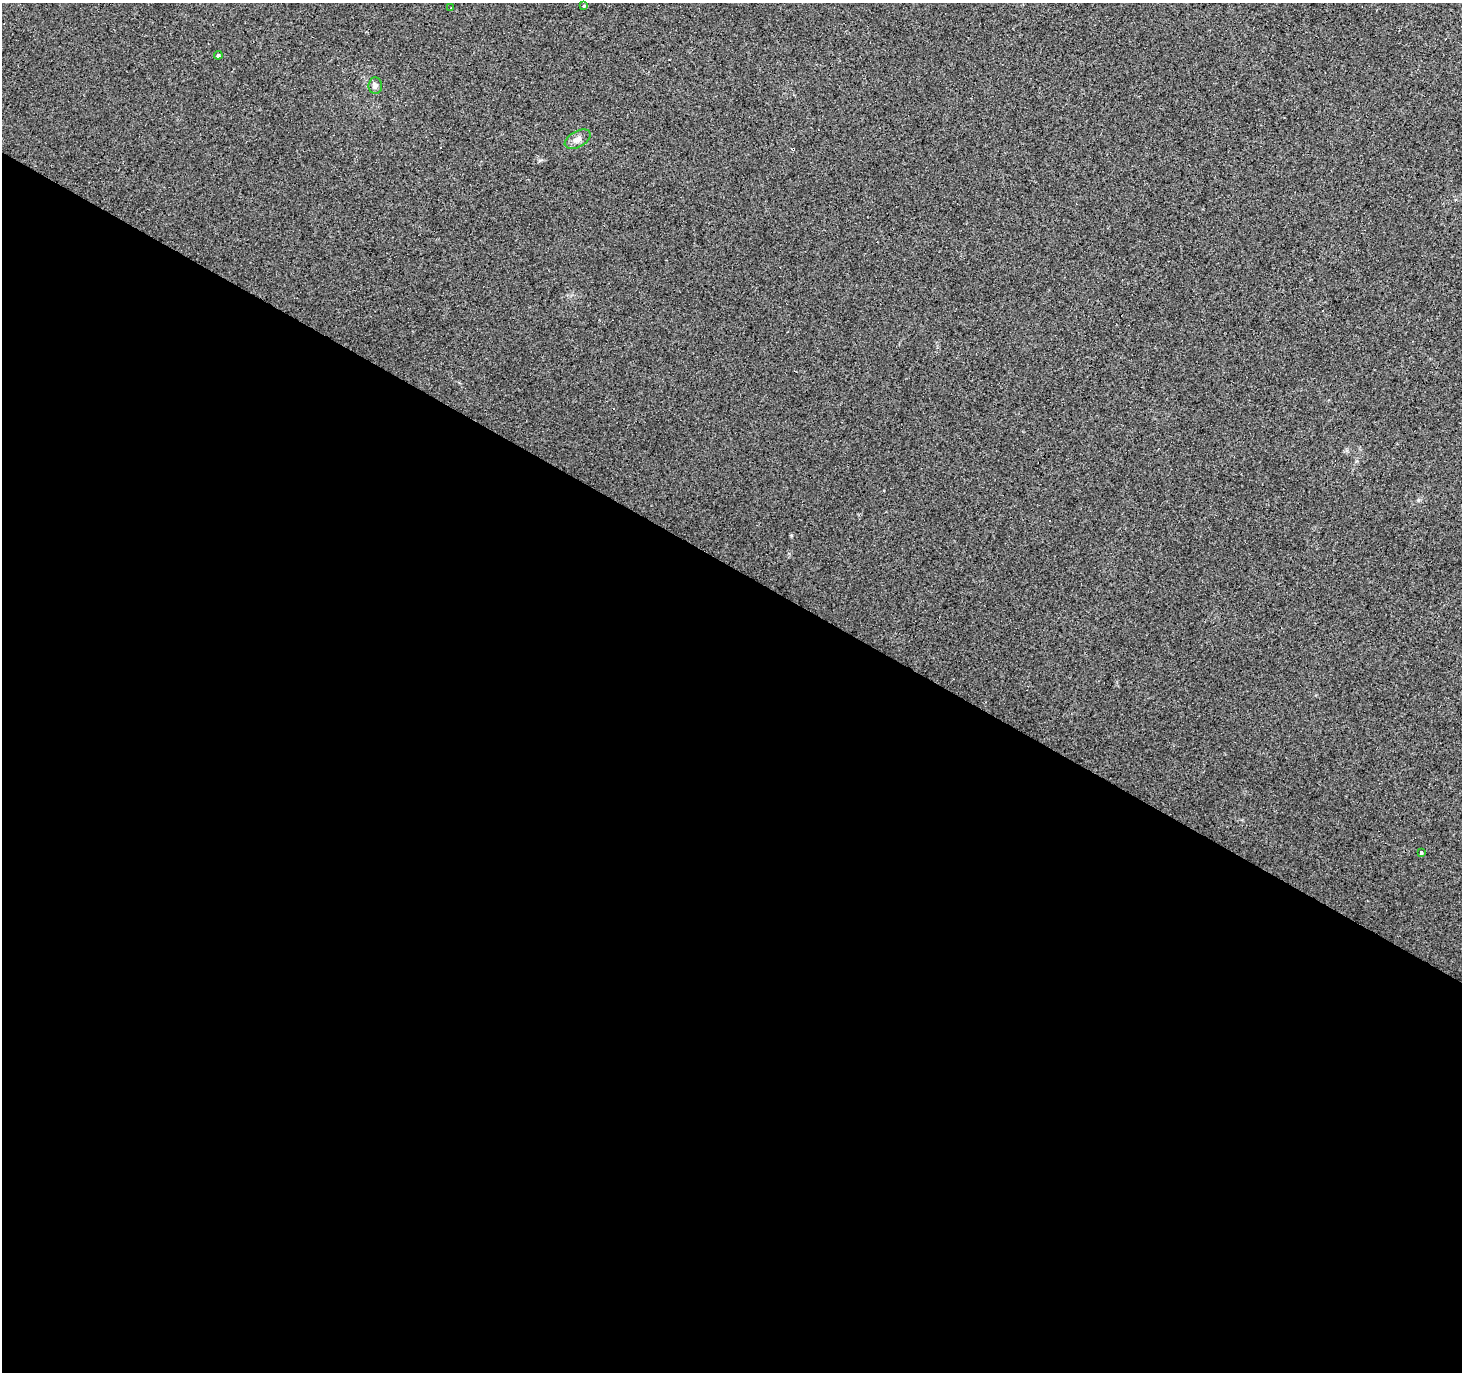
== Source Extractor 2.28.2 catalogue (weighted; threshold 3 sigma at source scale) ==
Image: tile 14 of 4 x 4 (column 2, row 4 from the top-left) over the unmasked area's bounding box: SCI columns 1461-2920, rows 188-1557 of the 5844 x 5921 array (HDU 1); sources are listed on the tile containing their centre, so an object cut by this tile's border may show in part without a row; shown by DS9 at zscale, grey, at full resolution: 1 PNG px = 1 image px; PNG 1464 x 1374 px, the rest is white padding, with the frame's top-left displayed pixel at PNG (2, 3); every listed detection drawn as its Kron ellipse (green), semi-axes under 4 PNG px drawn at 4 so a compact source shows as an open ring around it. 59% of this frame is shown black and not used: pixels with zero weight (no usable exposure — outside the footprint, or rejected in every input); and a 3 px margin inside the footprint's outer edge (the drizzle kernel's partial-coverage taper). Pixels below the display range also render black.
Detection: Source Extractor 2.28.2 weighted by HDU 2 'WHT'; one run over the whole footprint, this tile lists its part. Background 0.0217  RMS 0.0064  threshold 0.0287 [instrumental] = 3 sigma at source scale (4.5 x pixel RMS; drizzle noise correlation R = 1.50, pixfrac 1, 0.0396/0.0396 arcsec/px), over >= 5 px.
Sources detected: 10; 4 cosmic-ray / hot-pixel residue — neither listed nor drawn; the other 6 listed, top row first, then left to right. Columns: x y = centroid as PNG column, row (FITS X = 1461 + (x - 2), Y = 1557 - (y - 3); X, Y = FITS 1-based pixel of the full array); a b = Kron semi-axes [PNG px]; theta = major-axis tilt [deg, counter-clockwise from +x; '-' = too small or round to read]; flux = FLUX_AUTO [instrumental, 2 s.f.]
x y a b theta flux
584 6 3 3 - 2.1
451 8 2 2 - 0.48
218 55 4 3 - 6.2
375 85 8 7 - 2.2
578 139 14 8 29 3.5
1421 852 3 3 - 1.4